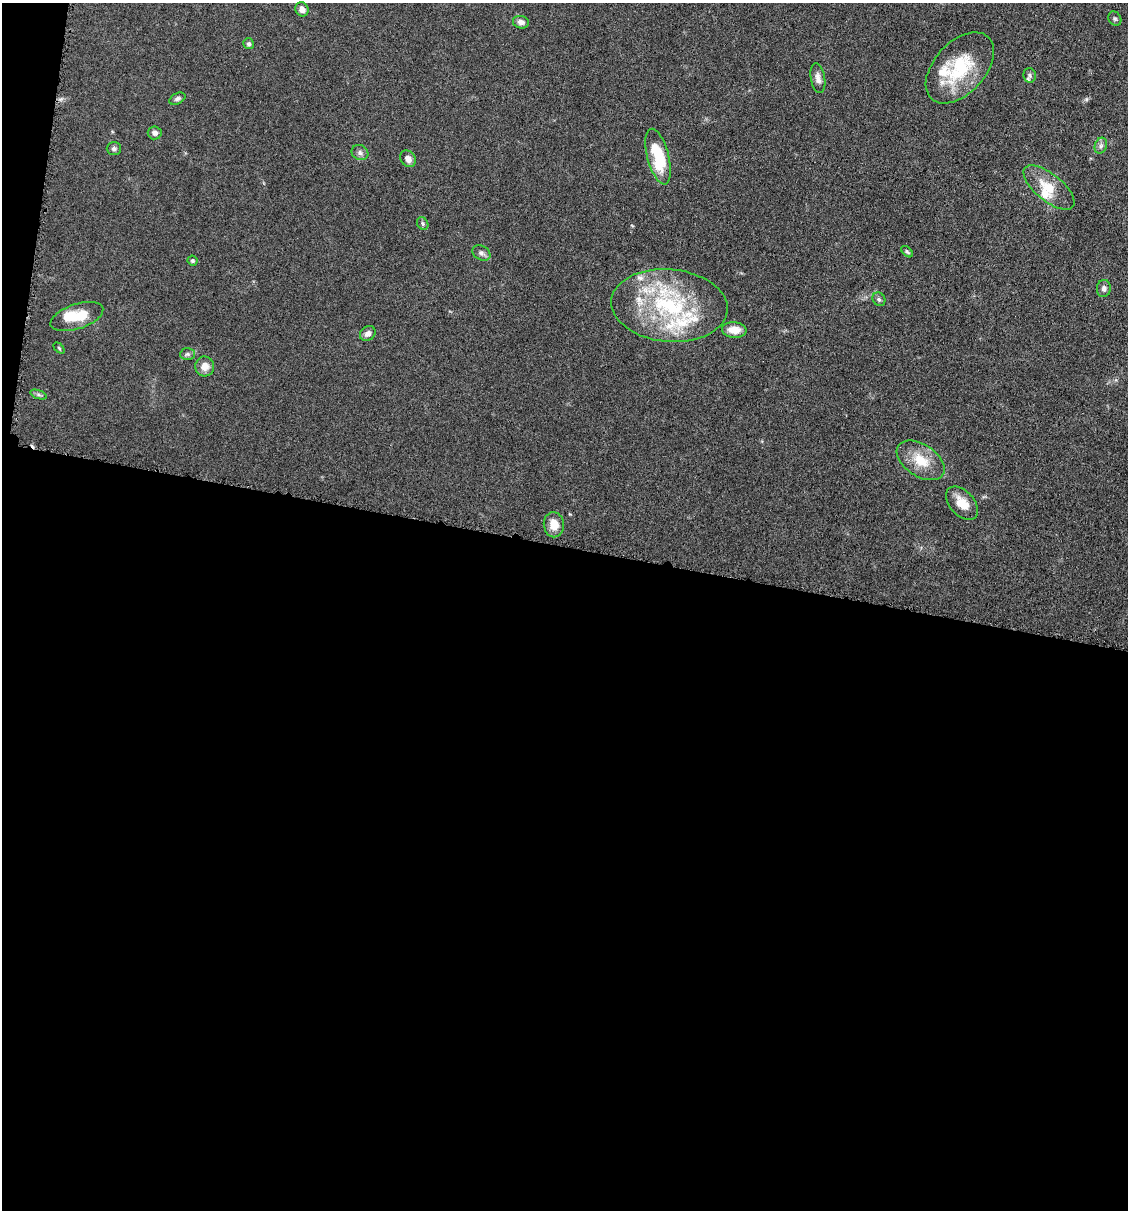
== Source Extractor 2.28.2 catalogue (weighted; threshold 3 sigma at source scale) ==
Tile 13 of 4 x 4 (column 1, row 4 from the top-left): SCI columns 116-1241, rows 4-1211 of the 4852 x 4836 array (HDU 1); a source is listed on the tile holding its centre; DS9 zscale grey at full resolution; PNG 1130 x 1212 px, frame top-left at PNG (2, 3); each listed source drawn as its Kron ellipse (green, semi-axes under 4 px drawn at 4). Shown black and unused: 56% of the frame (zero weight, under 4 of 8 exposures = <1% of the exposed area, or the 3 px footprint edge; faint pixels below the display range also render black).
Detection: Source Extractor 2.28.2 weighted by HDU 2 'WHT'; one run over the whole footprint, this tile lists its part. Background 0.0485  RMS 0.004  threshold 0.0163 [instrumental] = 3 sigma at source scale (4.09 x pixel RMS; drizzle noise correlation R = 1.36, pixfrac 0.8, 0.05/0.05 arcsec/px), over >= 5 px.
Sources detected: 40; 1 inside a brighter object's white glare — neither listed nor drawn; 7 inside a brighter listed object's ellipse — not listed separately; the other 32 listed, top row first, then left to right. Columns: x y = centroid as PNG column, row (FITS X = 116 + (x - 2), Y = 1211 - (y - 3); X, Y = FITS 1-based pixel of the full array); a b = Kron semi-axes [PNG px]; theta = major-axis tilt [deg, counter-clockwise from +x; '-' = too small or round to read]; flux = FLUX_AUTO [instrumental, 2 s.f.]
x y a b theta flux
302 9 7 6 - 2.1
1115 19 7 6 - 0.74
521 22 8 6 -12 1.7
248 44 5 5 - 0.86
960 68 42 25 48 24
1030 75 7 6 - 0.88
818 78 15 7 -81 2.2
177 99 8 5 28 1
155 133 7 6 - 1.4
1101 146 8 6 70 1.2
114 148 7 6 - 1
360 153 8 7 - 1.4
658 157 28 11 -75 18
408 159 9 7 -52 2.2
1049 187 31 13 -39 8.8
423 224 7 5 -60 0.75
907 252 7 4 -44 0.57
481 253 9 7 -29 1.3
193 261 5 4 - 0.64
1104 288 8 7 - 1.3
879 299 7 6 - 0.92
669 306 58 36 -5 48
77 317 27 12 18 10
734 330 12 8 -5 4.7
368 334 8 7 - 1.9
59 348 6 4 -46 0.41
187 354 7 6 - 0.97
205 366 10 9 - 3.3
38 395 8 4 -19 0.76
921 460 26 16 -33 9.6
962 503 20 12 -47 6
554 525 12 10 -83 5